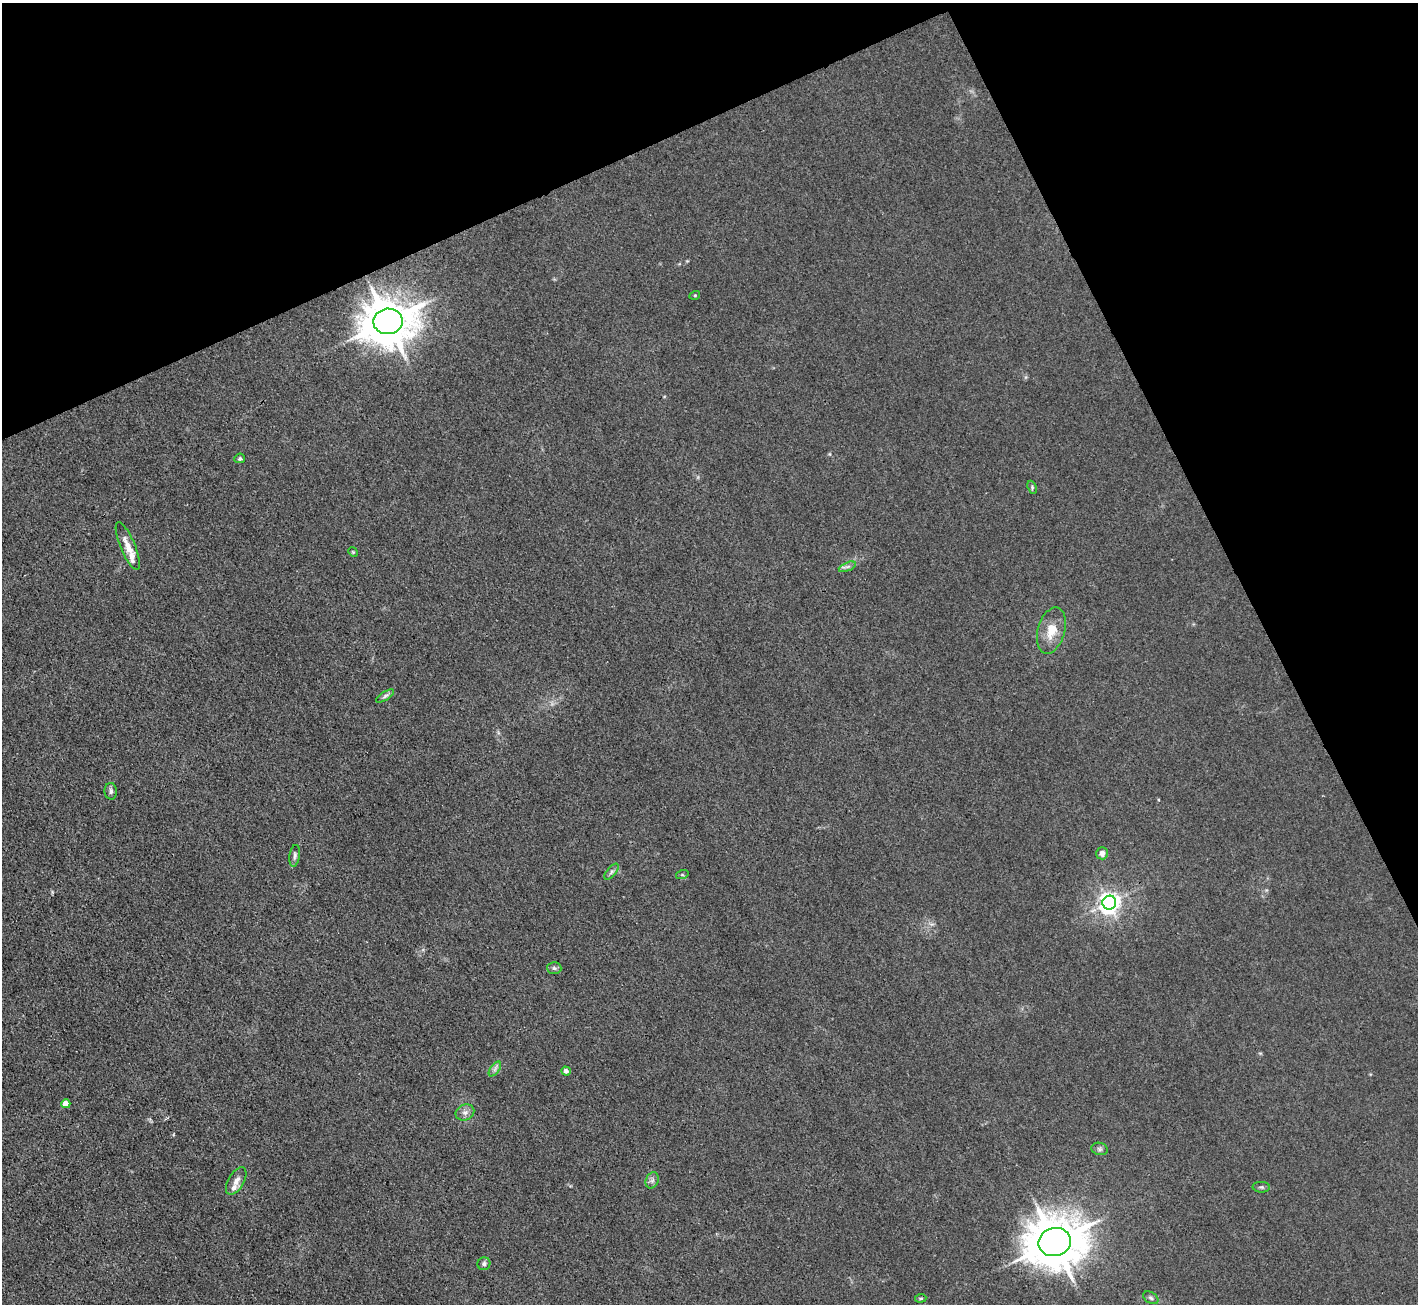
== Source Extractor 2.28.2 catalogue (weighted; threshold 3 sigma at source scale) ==
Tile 3 of 4 x 4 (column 3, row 1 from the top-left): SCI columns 2831-4246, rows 4197-5498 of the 5662 x 5651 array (HDU 1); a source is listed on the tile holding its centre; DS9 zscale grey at full resolution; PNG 1420 x 1306 px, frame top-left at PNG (2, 3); each listed source drawn as its Kron ellipse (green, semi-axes under 4 px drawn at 4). Shown black and unused: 23% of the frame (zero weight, under 3 of 4 exposures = <1% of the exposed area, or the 3 px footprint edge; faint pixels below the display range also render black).
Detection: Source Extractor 2.28.2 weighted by HDU 2 'WHT'; one run over the whole footprint, this tile lists its part. Background 0.0197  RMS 0.005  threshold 0.0225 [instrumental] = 3 sigma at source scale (4.5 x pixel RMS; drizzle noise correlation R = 1.50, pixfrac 1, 0.05/0.05 arcsec/px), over >= 5 px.
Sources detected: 30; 2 inside a brighter listed object's ellipse — not listed separately; the other 28 listed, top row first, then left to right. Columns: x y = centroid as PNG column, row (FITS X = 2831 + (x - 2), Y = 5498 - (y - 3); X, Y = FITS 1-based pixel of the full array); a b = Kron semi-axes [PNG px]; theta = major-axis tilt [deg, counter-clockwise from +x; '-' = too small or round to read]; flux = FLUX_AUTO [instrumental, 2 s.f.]
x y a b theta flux
695 295 5 3 - 0.48
388 321 14 13 - 2100
240 458 5 4 - 0.73
1032 487 7 4 -68 0.79
128 546 25 7 -67 6.1
353 552 5 4 - 0.51
847 567 9 4 22 1.3
1051 631 24 13 74 9.6
385 696 10 4 32 1.3
111 791 8 6 -86 1.4
1102 853 6 6 - 2.6
295 856 11 5 81 1.5
611 872 10 4 51 1.4
682 875 6 4 18 0.79
1109 903 7 7 - 340
554 968 7 6 - 1.2
495 1069 8 4 54 1.4
566 1071 4 4 - 2
66 1104 4 4 - 5.3
465 1112 10 7 23 2.4
1100 1149 8 6 -16 1.3
652 1180 8 6 68 1.6
236 1181 15 8 60 3.4
1261 1187 8 5 -2 1.1
1055 1242 16 14 13 2500
484 1264 6 6 - 1.4
921 1298 6 3 6 0.71
1151 1298 8 5 -31 1.2